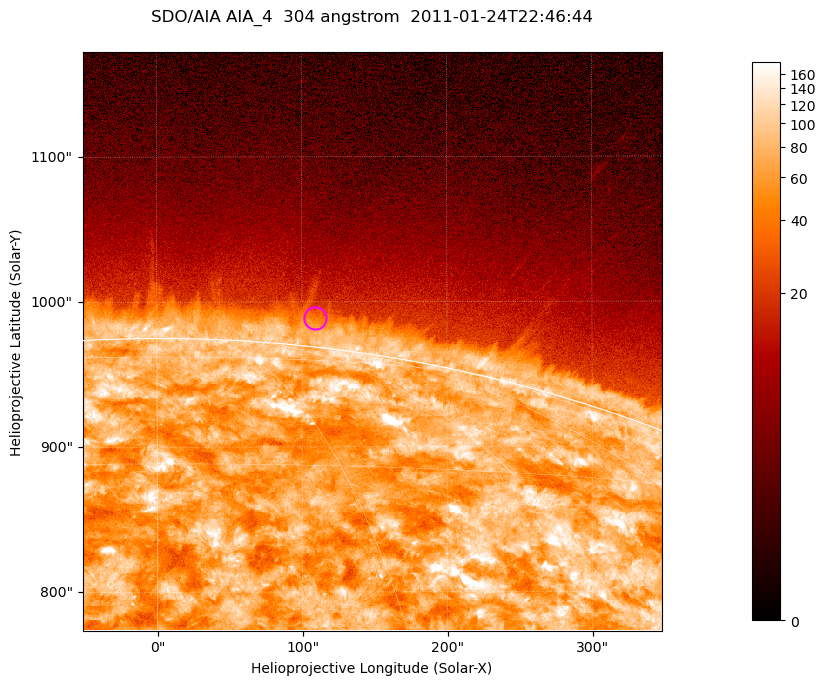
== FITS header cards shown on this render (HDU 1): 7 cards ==
TELESCOP= 'SDO/AIA '           / For AIA: SDO/AIA
INSTRUME= 'AIA_4   '           / For AIA: AIA_ATA1, AIA_ATA2, AIA_ATA3 or AIA_AT
WAVELNTH=                  304 / [angstrom] Wavelength
WAVEUNIT= 'angstrom'           / Wavelength unit: angstrom
DATE-OBS= '2011-01-24T22:46:44.138' / [ISO] Date when observation started; ISO 8
CTYPE1  = 'HPLN-TAN'           / CTYPE1; Typically HPLN
CTYPE2  = 'HPLT-TAN'           / CTYPE2; Typically HPLT

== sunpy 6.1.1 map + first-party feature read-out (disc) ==
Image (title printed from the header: SDO/AIA AIA_4  304 angstrom  2011-01-24T22:46:44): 665 x 665 px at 0.6 arcsec/px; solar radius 975 arcsec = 1625 px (partial field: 2.4% of the solar disc is inside the frame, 46% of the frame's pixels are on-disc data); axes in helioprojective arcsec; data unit not stated in the header (colour bar unlabelled)
Orientation: roll -0.132 deg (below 1 deg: not rotated)
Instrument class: DISC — disc imager (sunpy class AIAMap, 304 A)
Bright regions (active regions / flare kernels): reference = the on-disc median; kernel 5 px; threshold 5 sigma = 128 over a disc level ~70.4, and >= 1.15x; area >= 442 px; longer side >= 8 px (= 4.8 arcsec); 0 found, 0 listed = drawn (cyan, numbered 1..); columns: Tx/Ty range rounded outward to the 2 arcsec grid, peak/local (2 s.f.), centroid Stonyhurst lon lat
Off-limb structures (1.02-1.3 R_sun): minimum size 221 px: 3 found; the strongest spans PA ~350..355 deg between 1.02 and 1.02 R_sun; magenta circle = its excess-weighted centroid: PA ~355 deg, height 1.02 R_sun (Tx ~110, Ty ~990 arcsec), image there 1.6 x the reference